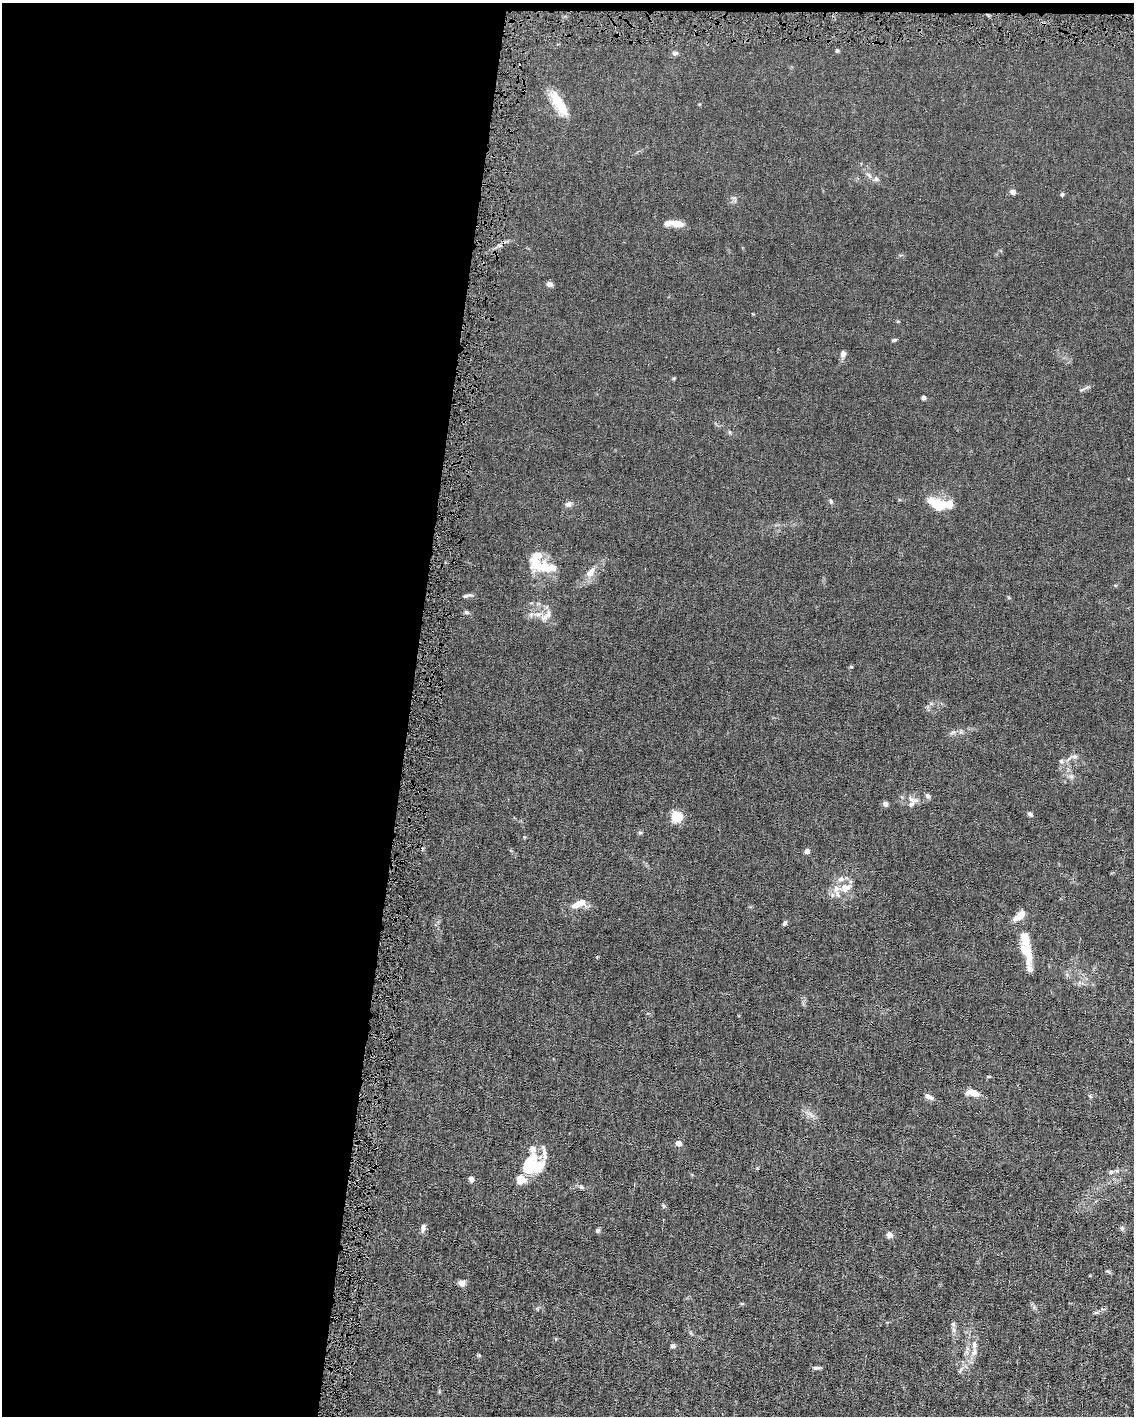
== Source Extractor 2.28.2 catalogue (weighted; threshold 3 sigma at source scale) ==
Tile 1 of 4 x 3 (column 1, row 1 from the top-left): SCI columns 1-1132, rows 2935-4348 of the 4530 x 4563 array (HDU 1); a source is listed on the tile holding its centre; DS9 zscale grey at full resolution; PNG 1136 x 1418 px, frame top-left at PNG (2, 3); no overlay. Shown black and unused: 37% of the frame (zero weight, under 4 of 8 exposures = <1% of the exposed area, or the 3 px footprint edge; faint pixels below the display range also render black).
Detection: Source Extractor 2.28.2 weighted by HDU 2 'WHT'; one run over the whole footprint, this tile lists its part. Background 0.0156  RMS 0.0023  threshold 0.00958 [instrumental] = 3 sigma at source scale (4.09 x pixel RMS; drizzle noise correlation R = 1.36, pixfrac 0.8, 0.05/0.05 arcsec/px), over >= 5 px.
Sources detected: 67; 3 inside a brighter object's white glare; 1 cosmic-ray / hot-pixel residue — not listed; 10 inside a brighter listed object's ellipse — not listed separately; the other 53 listed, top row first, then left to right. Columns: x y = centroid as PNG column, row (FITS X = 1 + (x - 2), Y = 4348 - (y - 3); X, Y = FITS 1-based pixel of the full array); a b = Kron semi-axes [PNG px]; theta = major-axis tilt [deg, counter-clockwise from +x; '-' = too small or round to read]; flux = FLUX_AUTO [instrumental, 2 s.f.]
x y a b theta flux
837 51 5 4 - 0.29
675 53 8 5 -6 0.53
556 99 24 14 -65 3.8
876 179 7 6 - 0.61
1013 192 7 6 - 0.67
1062 194 5 4 - 0.26
677 224 17 8 -13 1.8
549 284 7 6 - 0.75
894 340 7 4 11 0.29
843 354 8 7 - 0.74
923 398 5 4 - 0.47
730 432 6 4 -89 0.24
831 501 6 4 -69 0.31
568 504 9 7 12 0.69
939 504 24 11 -10 6.7
546 567 30 15 -8 5
590 572 18 9 53 1.9
467 596 15 4 17 0.49
467 612 7 5 -2 0.37
546 615 22 7 46 1.5
1074 756 7 7 - 0.65
1061 761 6 6 - 0.4
1071 776 7 5 -44 0.49
928 796 7 5 -48 0.48
885 804 6 5 - 0.65
911 804 11 7 41 1.1
1030 814 7 5 -29 0.39
677 816 12 9 -33 4.3
640 832 6 4 19 0.25
807 851 5 5 - 0.84
845 887 16 13 15 2.8
579 904 17 7 23 2.7
1019 916 18 8 42 2.1
785 923 7 5 52 0.38
1027 952 29 11 -70 4.4
973 1093 15 7 -10 2
928 1097 12 5 -23 0.88
810 1114 12 4 -45 0.79
678 1143 5 4 - 1.7
528 1165 36 16 68 7.5
1111 1172 6 5 - 0.42
471 1179 7 6 - 0.56
581 1187 7 4 -44 0.35
663 1206 6 4 -60 0.28
423 1228 9 6 81 0.79
597 1230 6 6 - 0.33
889 1235 7 7 - 0.76
462 1283 8 7 - 0.96
953 1330 7 4 -71 0.46
673 1346 6 5 - 0.49
974 1352 11 7 59 1.2
479 1355 5 5 - 0.24
816 1368 10 4 -6 0.51